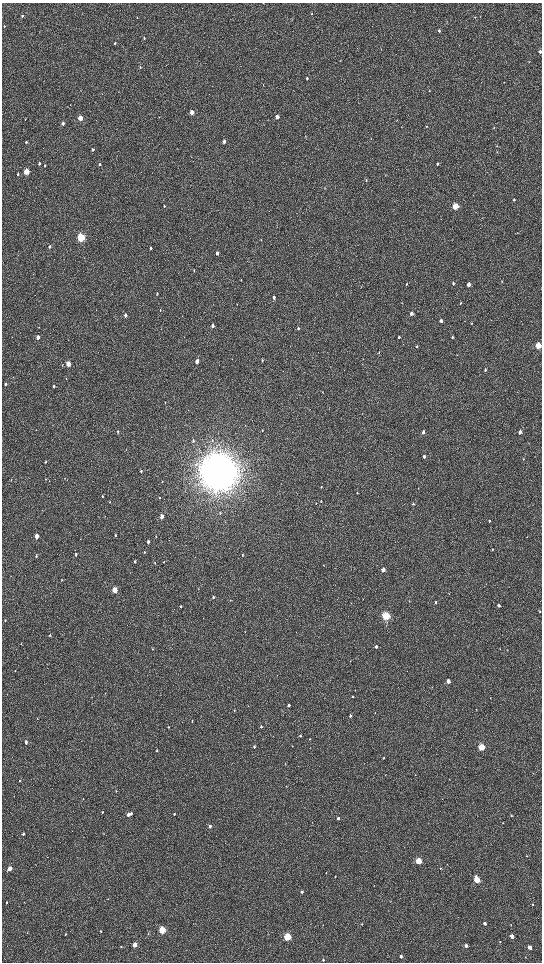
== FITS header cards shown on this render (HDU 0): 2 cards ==
NAXIS1  =                 1080 / length of data axis 1
NAXIS2  =                 1920 / length of data axis 2

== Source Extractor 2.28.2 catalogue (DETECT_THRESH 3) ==
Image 1080 x 1920 px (HDU 0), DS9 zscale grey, zoomed out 1/2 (1 PNG px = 2 x 2 image px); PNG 544 x 964 px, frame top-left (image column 1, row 1919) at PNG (2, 3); no overlay
Background 527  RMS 37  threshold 110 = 3 sigma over >= 5 px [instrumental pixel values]
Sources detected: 212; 2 cannot appear on this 1/2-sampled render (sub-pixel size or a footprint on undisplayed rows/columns) and are not listed; the other 210 listed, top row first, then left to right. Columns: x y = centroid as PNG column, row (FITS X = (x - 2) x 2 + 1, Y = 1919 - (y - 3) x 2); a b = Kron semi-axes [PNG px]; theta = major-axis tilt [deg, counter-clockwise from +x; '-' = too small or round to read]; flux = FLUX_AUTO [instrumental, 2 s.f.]
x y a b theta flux
263 3 2 2 - 3.3e+03
312 14 3 2 - 4.5e+03
22 16 3 3 - 9.9e+03
475 17 3 2 - 3.7e+03
137 18 3 2 - 3.3e+03
4 26 3 2 - 5.1e+03
439 30 3 3 - 1.1e+04
31 34 3 2 - 2.8e+03
144 38 3 2 - 7.0e+03
115 43 3 3 - 1.1e+04
540 52 3 2 - 2.3e+04
529 61 3 2 - 3.7e+03
140 67 3 2 - 6.5e+03
307 78 3 2 - 1.0e+04
504 82 2 2 - 2.4e+03
263 85 3 1 - 2.4e+03
429 90 2 2 - 3.4e+03
192 112 3 3 - 1.0e+05
277 117 3 2 - 5.6e+04
80 118 3 3 - 1.3e+05
25 119 3 2 - 3.5e+03
63 123 3 3 - 2.6e+04
426 126 3 2 - 2.8e+03
494 128 3 3 - 4.1e+03
305 136 2 2 - 3.0e+03
224 141 3 2 - 3.2e+04
26 142 3 3 - 8.7e+03
497 146 3 2 - 2.8e+03
93 150 3 2 - 1.3e+04
497 152 3 2 - 3.8e+03
39 163 3 2 - 1.3e+04
99 164 3 2 - 1.0e+04
437 164 3 2 - 1.1e+04
45 165 3 2 - 7.0e+03
26 171 3 3 - 2.8e+05
18 174 3 2 - 9.7e+03
385 175 4 1 - 2.9e+03
366 180 3 2 - 6.5e+03
325 188 3 2 - 3.0e+03
514 200 3 2 - 1.2e+04
164 206 3 2 - 8.7e+03
455 206 3 3 - 3.7e+05
81 238 4 3 - 8.6e+05
49 247 3 3 - 1.0e+04
151 248 3 2 - 9.7e+03
217 253 3 2 - 2.8e+04
194 270 3 2 - 4.2e+03
241 280 3 2 - 3.0e+03
502 281 3 2 - 3.7e+03
453 283 3 2 - 8.5e+03
406 284 3 2 - 4.4e+03
469 284 3 2 - 5.7e+04
157 294 3 2 - 7.1e+03
274 297 3 2 - 2.0e+04
402 303 2 2 - 2.2e+03
460 303 3 2 - 7.7e+03
237 304 2 1 - 2.3e+03
160 310 3 2 - 3.5e+03
411 313 3 3 - 3.9e+04
125 315 3 2 - 3.0e+04
441 321 3 2 - 2.2e+04
472 323 3 2 - 4.3e+03
212 326 3 2 - 3.0e+04
39 327 2 2 - 3.1e+03
298 329 4 3 - 1.2e+04
38 337 3 2 - 4.1e+04
399 337 3 3 - 1.2e+04
452 337 3 2 - 8.5e+03
68 340 2 1 - 2.0e+03
538 346 3 3 - 3.0e+05
417 347 3 2 - 8.1e+03
379 352 4 2 - 5.2e+03
363 359 3 2 - 3.1e+03
262 360 3 2 - 5.7e+03
197 361 3 2 - 5.1e+04
68 364 3 3 - 1.2e+05
62 365 3 2 - 3.2e+03
485 370 3 3 - 8.7e+03
66 379 2 2 - 3.2e+03
6 384 4 2 - 1.1e+04
54 386 3 2 - 1.2e+04
323 392 3 2 - 3.6e+03
165 403 3 2 - 4.0e+03
245 425 3 2 - 2.9e+03
262 430 3 2 - 3.9e+03
118 431 4 3 - 8.1e+03
423 432 3 2 - 2.3e+04
520 432 3 2 - 2.8e+04
212 440 4 2 - 5.1e+03
193 441 3 2 - 8.1e+03
126 450 3 1 - 2.5e+03
424 456 3 2 - 2.8e+04
523 459 3 2 - 3.7e+03
46 462 3 2 - 4.8e+03
141 471 3 3 - 8.7e+03
218 472 14 14 - 1.9e+07
65 478 2 1 - 2.0e+03
46 479 3 2 - 5.3e+03
11 480 3 2 - 3.1e+03
162 482 2 1 - 2.3e+03
321 487 3 2 - 4.5e+03
418 488 2 2 - 2.0e+03
357 493 3 2 - 4.2e+03
102 496 3 2 - 5.6e+03
159 498 3 2 - 5.0e+03
321 501 3 2 - 5.5e+03
110 502 4 2 - 5.0e+03
316 503 3 2 - 4.0e+03
413 503 3 2 - 9.5e+03
220 513 4 2 - 6.9e+03
105 516 3 2 - 3.2e+03
162 516 3 2 - 6.1e+04
489 521 3 2 - 8.0e+03
115 535 3 2 - 1.0e+04
36 536 3 2 - 7.8e+04
156 537 3 3 - 5.1e+03
527 537 2 2 - 2.3e+03
148 542 3 2 - 1.9e+04
492 549 3 2 - 6.3e+03
144 552 4 3 - 5.7e+03
76 554 3 2 - 1.4e+04
242 555 3 2 - 5.0e+03
36 556 4 2 - 9.0e+03
135 562 3 2 - 1.1e+04
164 562 3 2 - 4.2e+03
155 563 3 2 - 4.3e+03
323 565 3 2 - 3.2e+03
383 569 3 2 - 6.2e+04
62 580 3 2 - 4.5e+03
114 590 3 3 - 1.8e+05
213 597 3 3 - 1.3e+04
363 599 3 2 - 2.4e+03
230 600 3 2 - 2.1e+03
409 601 3 2 - 3.5e+03
436 602 3 2 - 1.1e+04
351 603 3 2 - 2.5e+03
498 605 3 2 - 2.2e+04
181 606 3 2 - 7.5e+03
539 612 3 2 - 5.1e+03
386 616 4 3 - 8.5e+05
5 621 4 2 - 4.2e+03
50 635 3 2 - 7.7e+03
21 644 3 2 - 4.0e+03
376 647 3 2 - 1.6e+04
152 649 3 2 - 4.4e+03
15 671 2 2 - 2.8e+03
277 675 2 2 - 2.5e+03
448 681 3 2 - 7.0e+04
352 696 2 2 - 6.7e+03
490 698 3 1 - 2.7e+03
288 705 3 2 - 2.1e+04
234 710 3 3 - 6.2e+03
476 710 3 1 - 2.5e+03
375 713 3 1 - 2.6e+03
350 716 3 2 - 1.7e+04
37 718 3 2 - 2.3e+03
192 721 3 2 - 4.0e+03
261 726 3 2 - 1.2e+04
169 727 2 2 - 4.4e+03
300 736 3 2 - 7.1e+03
310 739 2 2 - 2.6e+03
26 742 3 2 - 2.3e+04
254 747 3 2 - 1.6e+04
481 747 3 3 - 4.4e+05
157 751 3 2 - 6.1e+03
384 758 3 2 - 5.6e+03
512 762 3 2 - 2.1e+03
285 764 3 2 - 2.7e+03
20 781 2 2 - 3.8e+03
286 786 3 2 - 3.1e+03
116 791 3 2 - 5.8e+03
83 799 2 2 - 2.8e+03
102 812 3 2 - 4.1e+03
131 814 3 3 - 1.6e+04
174 814 3 2 - 1.0e+04
128 815 3 2 - 4.5e+04
511 815 4 2 - 5.8e+03
338 818 3 2 - 2.0e+04
503 823 3 2 - 4.0e+03
210 826 3 2 - 3.1e+04
23 834 3 3 - 1.6e+04
527 856 3 3 - 4.2e+03
418 861 3 3 - 3.4e+05
440 868 3 2 - 2.6e+03
10 869 3 3 - 1.1e+05
326 873 3 2 - 3.1e+03
335 876 4 2 - 3.2e+03
477 880 4 3 - 2.5e+05
302 892 3 2 - 1.6e+04
108 899 2 2 - 3.1e+03
6 902 3 2 - 8.0e+03
533 904 3 2 - 4.3e+03
485 923 3 2 - 2.2e+04
362 924 3 3 - 4.7e+03
511 924 3 2 - 3.6e+03
323 925 3 1 - 2.0e+03
162 930 3 3 - 4.6e+05
101 931 3 2 - 5.1e+03
65 934 3 2 - 4.9e+03
148 934 3 3 - 6.1e+03
512 936 3 3 - 5.4e+04
287 937 3 3 - 5.8e+05
500 942 3 2 - 3.4e+03
135 945 3 3 - 1.2e+05
466 945 3 3 - 2.3e+04
121 947 3 3 - 3.8e+03
529 947 3 3 - 4.3e+04
401 956 3 3 - 2.1e+04
525 957 3 2 - 2.2e+03
323 960 3 3 - 1.2e+04
At the frame edge (FLAGS 8, measured only in part): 2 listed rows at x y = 263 3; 540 52
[2 sub-pixel or undisplayed-footprint detections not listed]